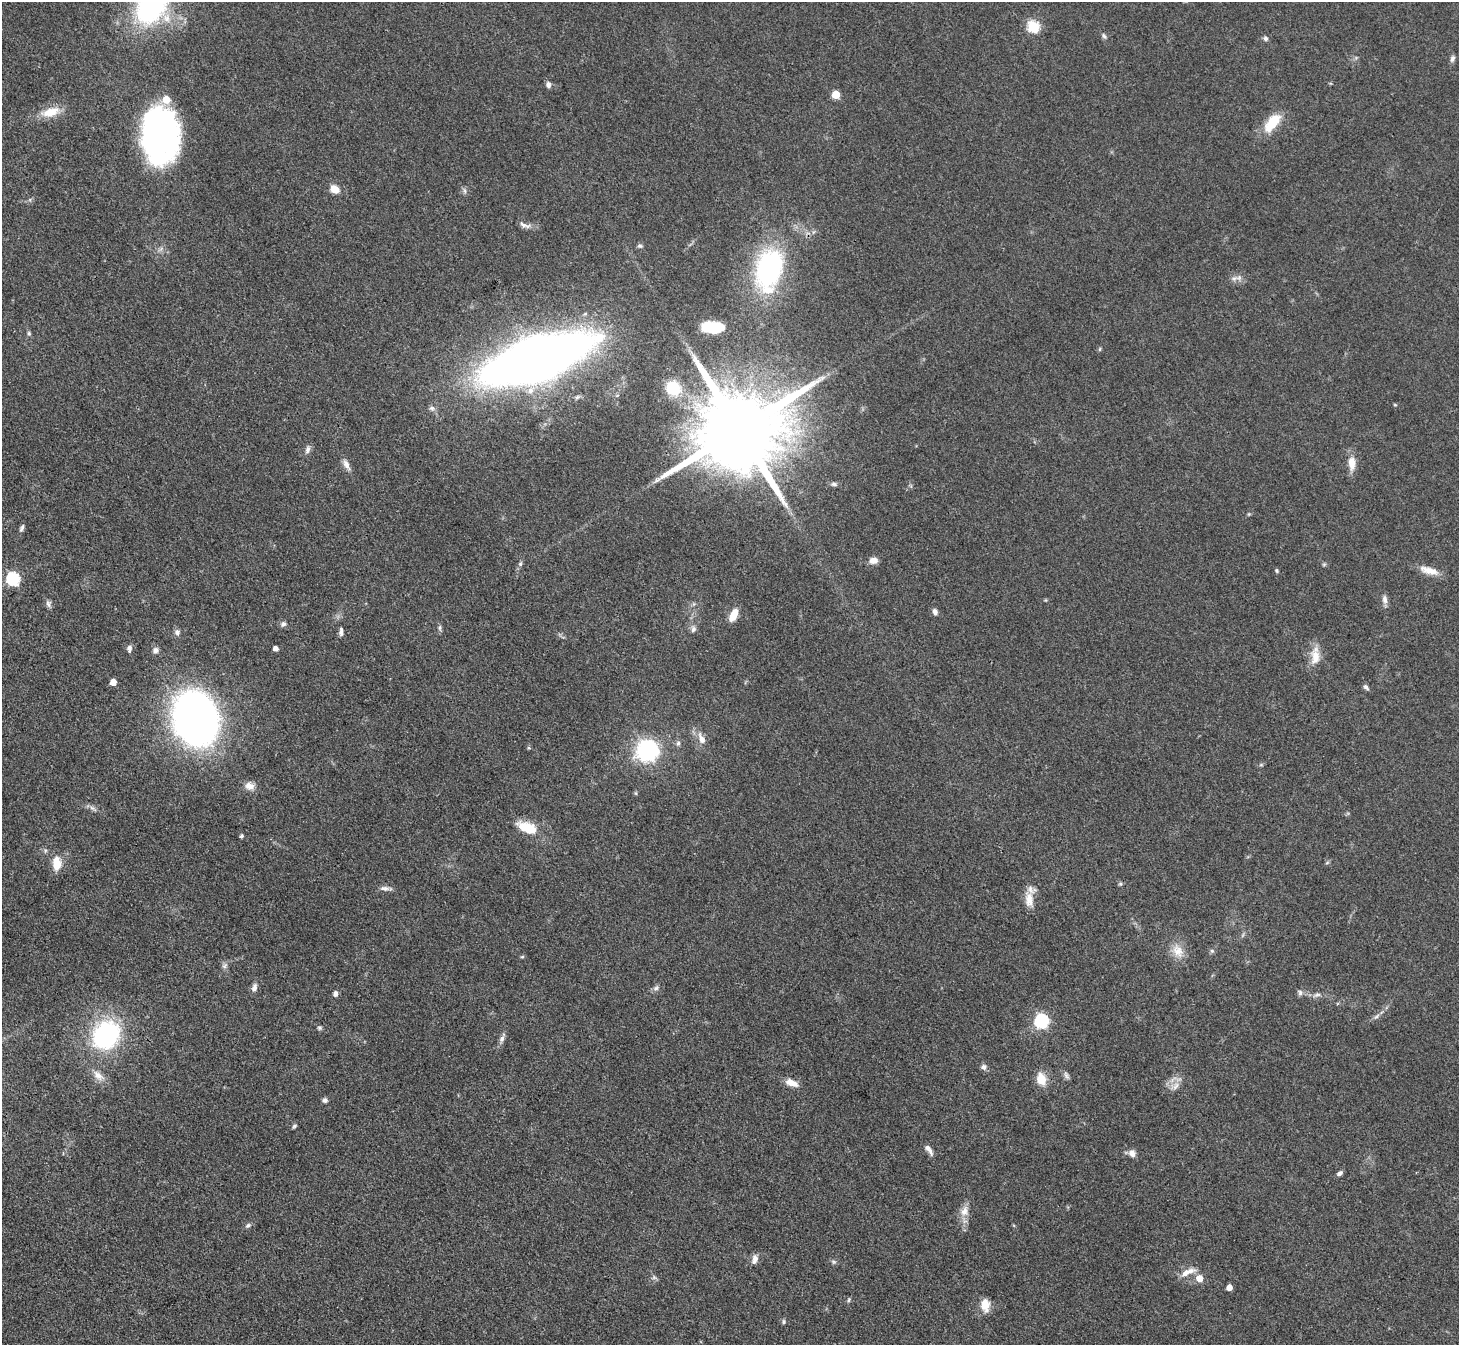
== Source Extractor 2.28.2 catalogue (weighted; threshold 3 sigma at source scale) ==
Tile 7 of 4 x 4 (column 3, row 2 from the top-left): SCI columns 2916-4372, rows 2982-4324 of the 5832 x 5824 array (HDU 1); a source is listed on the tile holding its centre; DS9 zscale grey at full resolution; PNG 1461 x 1347 px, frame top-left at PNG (2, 2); no overlay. Shown black and unused: <1% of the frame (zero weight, under 3 of 4 exposures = <1% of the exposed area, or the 3 px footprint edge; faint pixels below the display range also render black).
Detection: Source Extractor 2.28.2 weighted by HDU 2 'WHT'; one run over the whole footprint, this tile lists its part. Background 0.0504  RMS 0.005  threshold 0.0223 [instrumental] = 3 sigma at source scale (4.5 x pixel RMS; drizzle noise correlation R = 1.50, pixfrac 1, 0.05/0.05 arcsec/px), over >= 5 px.
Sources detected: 104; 2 inside a brighter listed object's ellipse — not listed separately; the other 102 listed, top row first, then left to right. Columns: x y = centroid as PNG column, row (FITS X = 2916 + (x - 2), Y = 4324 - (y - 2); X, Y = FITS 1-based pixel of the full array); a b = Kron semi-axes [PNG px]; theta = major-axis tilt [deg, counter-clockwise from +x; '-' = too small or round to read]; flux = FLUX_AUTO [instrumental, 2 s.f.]
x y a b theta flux
151 7 29 21 50 92
1033 27 6 6 - 44
1104 36 8 5 -58 1.2
1266 38 7 5 -62 1.2
1452 58 9 6 71 1.5
548 85 8 6 -80 1.9
836 95 5 5 - 14
50 112 24 11 17 9.3
1272 123 27 13 51 13
159 134 45 29 -88 190
335 189 9 7 -42 5.6
465 191 8 4 -71 1
525 225 20 6 -18 2.6
640 246 7 5 -28 0.98
769 268 36 22 77 96
1234 278 11 6 14 2.1
714 327 20 9 -1 18
29 333 6 5 - 0.86
1100 349 6 4 88 0.64
537 358 57 21 19 1300
673 388 14 12 -51 17
530 390 11 8 49 3.7
1395 405 5 3 - 0.51
739 430 25 19 28 11000
308 450 11 6 74 1.9
1352 463 18 9 -87 5.8
346 465 15 7 -63 2.8
834 484 9 5 -8 1.4
22 528 11 4 68 1.2
874 560 9 7 0 3.9
520 564 6 5 - 0.93
1324 564 6 4 19 0.66
1277 570 6 4 -71 0.68
1429 570 25 8 -15 6.2
13 579 6 6 - 71
1385 599 12 7 -84 2.3
48 604 10 7 -76 1.6
935 612 8 6 -75 1.8
734 615 14 7 65 7.3
283 624 7 6 - 1.4
440 628 8 4 82 1.1
693 629 9 7 73 1.8
341 631 12 5 88 1.6
177 632 8 7 - 1.7
129 648 9 6 90 1.7
275 648 4 4 - 2.5
156 650 8 7 - 1.9
1315 656 26 11 87 7.4
113 682 5 5 - 6.6
1366 687 8 5 -47 1.4
195 719 31 25 -71 640
702 739 14 8 -64 4.3
678 743 7 5 86 1.2
529 748 5 4 - 0.63
647 751 9 8 - 180
250 786 12 9 -23 3.9
636 793 6 4 -89 0.61
93 808 12 5 -36 1.8
527 828 24 12 -23 14
241 836 4 4 - 1
45 850 6 4 -72 0.8
57 863 15 10 -86 8.3
1327 863 6 4 20 0.63
1120 884 6 5 - 0.76
385 888 14 6 -5 2.2
1029 899 22 11 -84 6.6
1178 951 19 14 -58 7
1212 951 6 5 - 0.94
522 957 6 3 19 0.58
224 966 8 6 46 1.5
254 988 11 6 76 2.2
656 988 6 6 - 1.3
1300 993 8 6 -75 1.3
336 994 5 4 - 2.3
1317 995 12 5 16 1.7
1376 1016 10 4 45 1.4
1042 1021 6 6 - 83
319 1028 6 5 - 0.89
106 1035 29 24 44 73
502 1039 10 6 59 1.8
983 1067 8 7 - 1.7
98 1075 19 10 -40 4.7
1066 1076 11 5 -63 1.5
1041 1079 11 8 -73 9.4
791 1083 16 8 -22 4.6
1175 1086 13 7 58 3
325 1100 6 5 - 1.3
294 1126 6 4 45 0.83
929 1149 14 5 -55 2.6
1132 1153 9 8 - 2.9
1339 1173 7 4 34 1.4
964 1211 15 10 79 4.7
248 1225 7 5 37 1.2
755 1259 13 7 80 2.6
834 1262 7 5 -35 0.99
1185 1273 14 9 36 4.2
654 1277 6 6 - 1
1199 1278 6 6 - 6
1229 1287 5 4 - 4.4
849 1300 7 4 71 0.72
985 1305 15 10 -85 6.4
784 1322 6 5 - 0.85
Overlapping masked pixels (flux is a lower limit): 1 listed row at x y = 739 430
Isophote crosses this tile's border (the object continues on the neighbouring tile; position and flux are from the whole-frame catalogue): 1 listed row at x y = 151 7